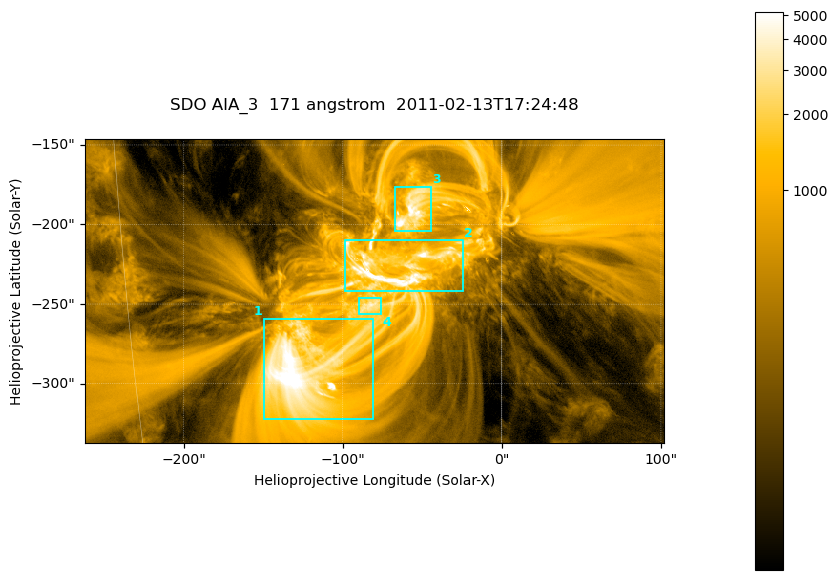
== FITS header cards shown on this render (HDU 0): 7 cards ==
TELESCOP= 'SDO     '           /
INSTRUME= 'AIA_3   '           /
WAVELNTH=                  171 /
WAVEUNIT= 'angstrom'           /
DATE-OBS= '2011-02-13T17:24:48.34' /
CTYPE1  = 'HPLN-TAN'           /
CTYPE2  = 'HPLT-TAN'           /

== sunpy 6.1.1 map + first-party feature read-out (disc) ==
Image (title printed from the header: SDO AIA_3  171 angstrom  2011-02-13T17:24:48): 607 x 318 px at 0.599 arcsec/px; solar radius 972 arcsec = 1622 px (partial field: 2.3% of the solar disc is inside the frame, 100% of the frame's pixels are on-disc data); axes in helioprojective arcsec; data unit not stated in the header (colour bar unlabelled)
Pointing: header CRPIX1/2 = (2056.06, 2043.72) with CRVAL1/2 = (0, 0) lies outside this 607 x 318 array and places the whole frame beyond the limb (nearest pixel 1.39 R_sun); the SolarSoft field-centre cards XCEN/YCEN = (-79.83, -241.7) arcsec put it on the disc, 1315 arcsec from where CRPIX/CRVAL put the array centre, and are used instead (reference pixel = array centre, CRVAL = XCEN/YCEN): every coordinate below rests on XCEN/YCEN
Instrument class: DISC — disc imager (sunpy class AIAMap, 171 A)
Bright regions (active regions / flare kernels): reference = the on-disc median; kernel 5 px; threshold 5 sigma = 1807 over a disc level ~356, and >= 1.15x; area >= 193 px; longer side >= 4 px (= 2.4 arcsec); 4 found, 4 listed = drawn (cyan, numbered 1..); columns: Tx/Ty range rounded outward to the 2 arcsec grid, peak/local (2 s.f.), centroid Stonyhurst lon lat
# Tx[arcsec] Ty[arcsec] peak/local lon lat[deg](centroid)
1 -150..-80 -322..-258 18 -8 -24
2 -100..-24 -242..-210 18 -4 -20
3 -68..-44 -204..-176 15 -3 -18
4 -90..-76 -256..-246 9.4 -5 -22